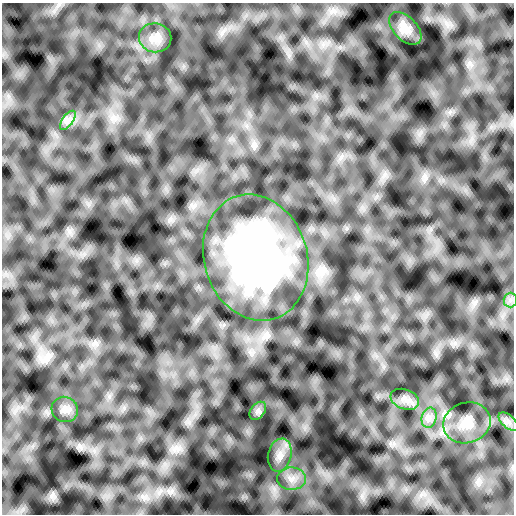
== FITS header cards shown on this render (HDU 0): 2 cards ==
NAXIS1  =                  512 /
NAXIS2  =                  512 /

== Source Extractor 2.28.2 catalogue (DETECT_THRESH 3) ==
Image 512 x 512 px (HDU 0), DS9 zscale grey, 1 PNG px = 1 image px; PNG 516 x 516 px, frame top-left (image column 1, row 512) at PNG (2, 3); each listed source drawn as its Kron ellipse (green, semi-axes under 4 px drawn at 4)
Background 3.83e-07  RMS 3.0e-06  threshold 8.94e-06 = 3 sigma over >= 5 px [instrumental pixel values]
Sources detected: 13; all 13 listed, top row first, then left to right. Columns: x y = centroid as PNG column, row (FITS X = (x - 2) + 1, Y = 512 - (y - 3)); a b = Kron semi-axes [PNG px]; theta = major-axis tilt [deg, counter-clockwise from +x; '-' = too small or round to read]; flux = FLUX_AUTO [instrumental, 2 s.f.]
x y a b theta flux
405 28 20 11 -46 2.0e-03
155 38 16 14 -10 2.1e-03
68 120 11 5 55 1.1e-03
256 258 64 51 -73 8.2e-02
510 300 7 6 - 7.5e-04
405 399 15 10 -20 1.7e-03
65 409 13 12 - 1.5e-03
258 411 10 6 51 7.0e-04
429 418 10 7 75 1.3e-03
508 422 12 6 -42 9.8e-04
467 423 24 20 17 4.9e-03
280 455 17 11 77 2.2e-03
292 479 14 11 2 2.3e-03